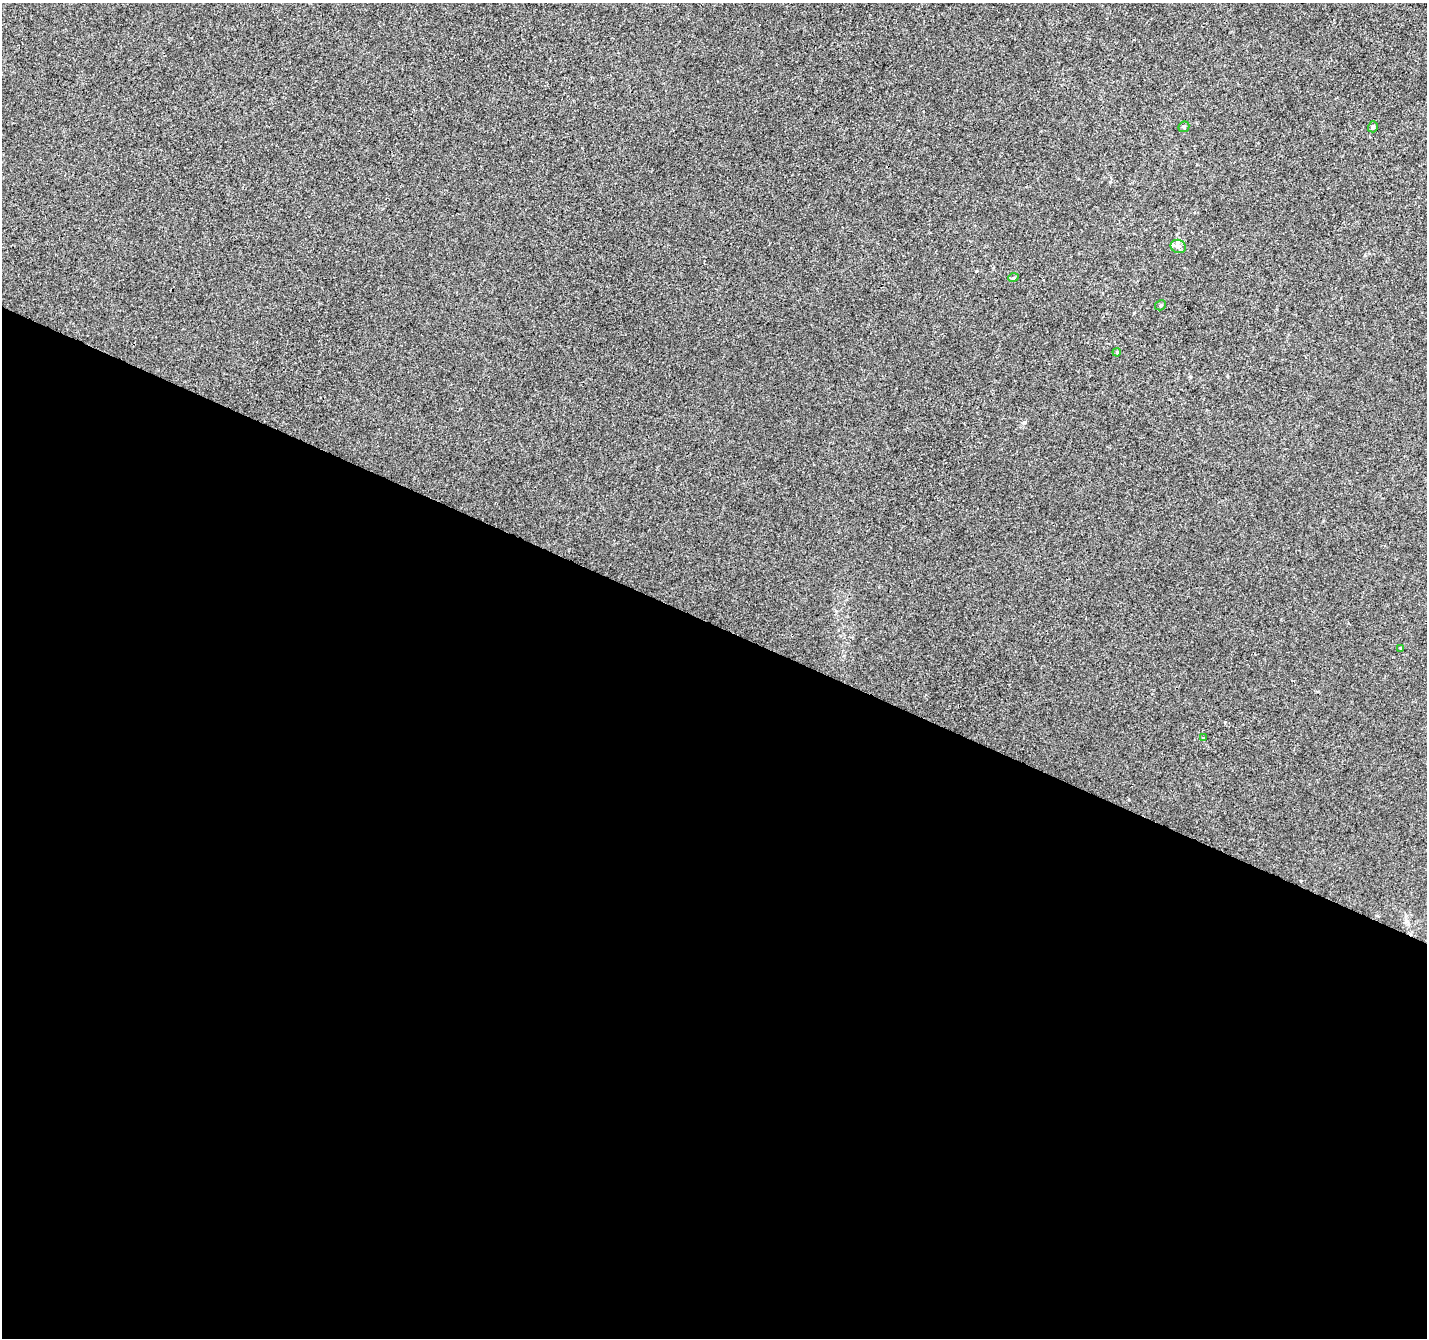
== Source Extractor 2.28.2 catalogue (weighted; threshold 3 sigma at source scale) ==
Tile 14 of 4 x 4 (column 2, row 4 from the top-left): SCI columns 1434-2858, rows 270-1605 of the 5708 x 5815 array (HDU 1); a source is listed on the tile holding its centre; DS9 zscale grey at full resolution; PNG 1429 x 1340 px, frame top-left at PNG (2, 3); each listed source drawn as its Kron ellipse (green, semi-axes under 4 px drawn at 4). Shown black and unused: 53% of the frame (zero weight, under 3 of 4 exposures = <1% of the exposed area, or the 3 px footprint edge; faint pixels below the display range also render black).
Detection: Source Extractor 2.28.2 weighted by HDU 2 'WHT'; one run over the whole footprint, this tile lists its part. Background 2.39e-04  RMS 0.0036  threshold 0.0162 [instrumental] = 3 sigma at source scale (4.5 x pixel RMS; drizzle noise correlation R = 1.50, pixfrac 1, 0.0396/0.0396 arcsec/px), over >= 5 px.
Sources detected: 9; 1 inside a brighter listed object's ellipse — not listed separately; the other 8 listed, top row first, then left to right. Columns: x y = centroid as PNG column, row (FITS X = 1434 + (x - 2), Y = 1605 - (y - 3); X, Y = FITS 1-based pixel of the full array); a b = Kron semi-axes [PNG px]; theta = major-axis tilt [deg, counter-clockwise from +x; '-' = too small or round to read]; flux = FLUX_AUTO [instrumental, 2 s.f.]
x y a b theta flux
1184 127 6 5 - 0.59
1373 127 5 5 - 0.9
1178 246 8 6 -22 1.4
1013 278 5 3 - 0.36
1161 305 6 4 31 0.56
1117 352 4 3 - 0.33
1401 648 4 3 - 0.34
1203 738 4 3 - 0.43